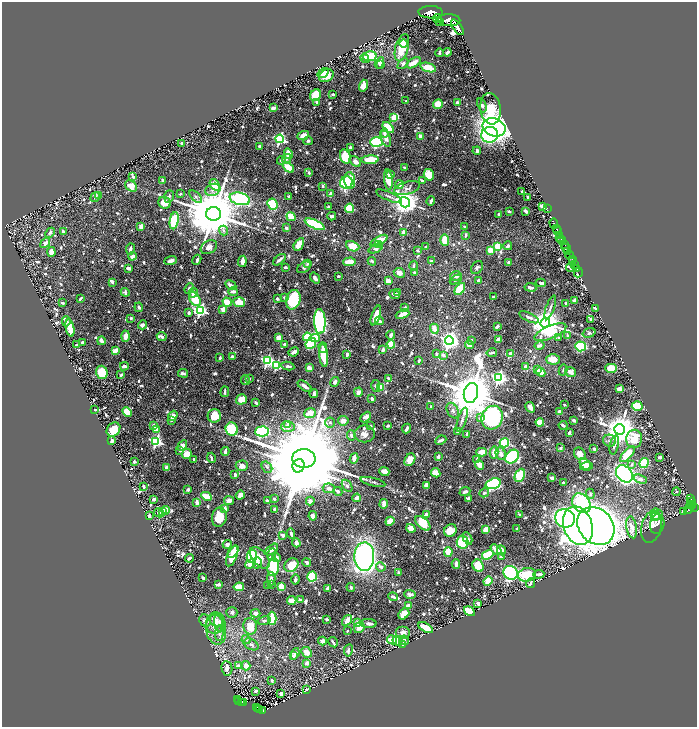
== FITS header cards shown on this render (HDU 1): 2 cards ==
NAXIS1  =                 1390
NAXIS2  =                 1450

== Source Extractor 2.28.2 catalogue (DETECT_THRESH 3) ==
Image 1390 x 1450 px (HDU 1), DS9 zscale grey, zoomed out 1/2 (1 PNG px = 2 x 2 image px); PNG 699 x 729 px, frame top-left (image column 2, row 1450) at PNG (2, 2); each listed source drawn as its Kron ellipse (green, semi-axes under 4 px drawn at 4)
Background 0.842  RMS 0.0075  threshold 0.0224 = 3 sigma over >= 5 px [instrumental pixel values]
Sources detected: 1223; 40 cannot appear on this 1/2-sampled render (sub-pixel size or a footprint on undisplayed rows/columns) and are neither listed nor drawn; of the other 1183, the 500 brightest by FLUX_AUTO listed and drawn (683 fainter detections omitted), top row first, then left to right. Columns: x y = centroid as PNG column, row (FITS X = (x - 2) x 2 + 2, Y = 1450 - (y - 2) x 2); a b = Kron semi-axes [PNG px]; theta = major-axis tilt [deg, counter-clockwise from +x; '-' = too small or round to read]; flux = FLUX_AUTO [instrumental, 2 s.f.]
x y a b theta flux
430 12 12 6 -1 6600
438 18 4 3 - 1600
449 20 11 6 -2 7700
439 21 3 2 - 1100
457 27 9 4 -53 3500
404 44 4 4 - 11
402 48 14 6 74 48
447 52 4 2 - 5.6
439 53 4 2 - 4
370 56 7 5 13 57
365 58 5 3 - 7.2
379 63 6 3 61 5.4
413 63 8 3 32 19
403 64 6 4 46 5.4
381 65 4 3 - 3.9
428 67 8 4 -19 44
323 73 6 3 33 12
326 76 8 6 29 21
363 86 6 4 72 17
333 94 3 2 - 4.4
316 95 6 5 - 46
406 101 2 2 - 5.1
317 102 4 2 - 3.7
457 103 3 3 - 4.6
438 104 5 4 - 20
482 105 7 3 -69 5.8
274 108 3 2 - 9.5
490 109 15 10 -82 81
394 118 3 3 - 27
494 127 12 9 -20 1000
388 128 7 3 -44 58
384 133 4 3 - 6.8
303 135 6 4 24 14
490 135 8 8 - 190
421 137 3 3 - 23
280 139 4 4 - 250
386 139 8 4 -69 10
308 141 4 4 - 3.1
376 142 6 5 - 200
182 143 2 2 - 4.1
259 146 2 2 - 4.5
350 147 3 3 - 3.2
477 151 4 2 - 4.9
288 154 5 3 - 24
345 157 7 5 -72 59
286 159 5 4 - 3.5
370 160 8 4 3 36
281 161 4 3 - 3.9
355 161 6 4 -38 8.8
288 167 6 3 -39 32
404 168 3 2 - 3.4
309 173 2 2 - 4.1
391 175 4 3 - 7.2
429 175 6 5 - 29
133 177 3 2 - 5.1
388 179 10 4 -84 29
163 180 4 3 - 3.8
350 180 8 5 -83 44
422 180 4 2 - 4.2
346 183 6 6 - 140
215 185 6 4 -53 37
399 185 4 4 - 9.1
131 186 6 5 - 21
323 186 3 2 - 6.2
407 188 13 6 15 8
213 190 8 5 24 7.1
522 192 2 2 - 4.2
180 194 3 2 - 3.2
331 194 4 3 - 10
99 195 4 3 - 3.9
169 196 6 4 72 4.4
289 196 3 2 - 3.3
389 196 14 3 -23 4.6
95 197 5 3 - 3.1
196 197 8 4 -44 3.3
528 197 3 2 - 5.3
240 199 10 6 -13 390
431 201 5 2 - 6.5
405 202 5 5 - 1900
164 203 6 5 - 22
273 204 6 5 - 93
542 206 4 2 - 15
328 207 2 2 - 5.6
349 208 5 4 - 84
547 209 2 1 - 13
509 211 3 2 - 3.1
526 211 4 2 - 4.3
213 214 7 7 - 15000
499 214 3 2 - 2.9
332 216 4 2 - 3.6
291 217 5 4 - 34
174 221 9 4 79 100
554 223 5 2 - 740
315 224 11 4 -24 120
141 227 3 2 - 14
464 227 2 2 - 3.8
286 228 3 3 - 4.2
556 228 2 2 - 790
63 231 4 3 - 3.9
224 231 5 4 - 3.2
558 231 2 2 - 470
50 233 5 4 - 4.6
404 233 3 2 - 31
466 235 4 3 - 4.2
560 235 3 2 - 87
560 237 3 1 - 140
562 239 4 2 - 520
445 240 6 4 -88 27
379 241 9 3 31 28
45 243 5 3 - 9.9
299 244 7 4 58 26
378 244 4 4 - 13
564 244 4 1 - 250
353 246 7 5 -23 25
498 246 4 3 - 38
508 246 4 3 - 7
209 247 9 6 32 8.9
426 247 4 2 - 3.8
375 248 7 4 23 8.5
130 249 6 3 80 4.8
566 249 5 2 - 300
490 250 3 2 - 38
418 251 3 2 - 3.6
51 252 5 4 - 11
568 252 2 1 - 320
569 254 4 2 - 1400
132 256 4 3 - 9.5
572 259 2 1 - 180
197 260 5 3 - 4.7
279 260 7 3 39 6.2
170 261 6 3 20 7.4
242 261 6 3 83 16
372 261 4 3 - 4
431 261 4 3 - 3
349 262 6 3 4 29
508 262 2 2 - 4.7
573 262 3 1 - 250
308 263 3 3 - 6.5
574 264 3 2 - 570
413 266 5 2 - 3.4
285 267 2 2 - 3.8
304 267 8 4 32 3.9
570 267 4 2 - 4.2
129 268 4 3 - 6.8
477 268 7 5 52 3.8
577 268 3 1 - 81
414 272 3 3 - 3
578 272 5 2 - 92
399 273 6 5 - 7.6
338 276 3 2 - 3.4
456 276 6 5 - 5.7
315 278 6 3 -53 5.8
456 280 6 3 30 3
478 280 4 2 - 5.3
388 281 3 3 - 18
112 282 3 2 - 3.8
541 283 5 3 - 3.9
231 285 6 3 -29 9.1
530 287 6 3 -8 7.1
189 289 5 3 - 5
460 289 7 4 55 68
125 292 4 4 - 5.5
233 292 5 3 - 10
398 292 3 2 - 4.6
193 293 5 3 - 9.7
395 294 5 2 - 7.1
284 297 4 3 - 3.4
493 297 3 2 - 3.9
80 298 4 2 - 3
195 299 7 5 -58 49
277 299 4 3 - 3.4
293 300 10 7 73 97
575 300 3 3 - 12
227 302 5 3 - 29
239 302 6 4 -20 25
62 303 4 3 - 3.5
566 303 3 2 - 4.9
139 307 5 3 - 4.6
550 307 12 3 70 4.7
405 308 2 2 - 12
595 308 3 2 - 6
223 309 3 3 - 19
200 310 4 4 - 310
189 313 3 3 - 5.1
403 314 7 3 21 13
376 315 10 3 71 33
529 317 11 4 -26 5
131 318 2 2 - 3
591 319 2 2 - 5.3
66 321 5 3 - 7.1
320 321 12 6 -88 260
379 321 4 3 - 5.1
545 323 5 4 - 3200
142 325 5 4 - 7.1
497 327 3 2 - 4.2
70 328 9 3 -79 46
434 329 5 3 - 18
550 332 17 6 22 72
589 333 6 4 17 3.6
391 335 4 2 - 7.6
568 335 4 3 - 3.1
126 336 5 3 - 15
162 337 5 3 - 5.6
279 337 4 4 - 10
307 337 4 4 - 61
315 338 5 4 - 19
559 338 4 4 - 3
449 340 4 4 - 790
471 340 2 2 - 4.1
499 340 3 3 - 13
101 341 4 3 - 10
82 342 2 2 - 3.9
311 343 6 5 - 88
285 344 3 2 - 4
391 344 4 4 - 33
76 345 3 2 - 3.2
469 345 4 3 - 12
539 345 5 3 - 5.9
580 346 5 5 - 110
323 347 5 3 - 6.7
383 350 3 3 - 7.4
115 351 4 3 - 11
294 352 5 3 - 8.2
492 353 5 2 - 4
347 354 3 2 - 6.8
436 354 4 2 - 3.1
511 354 4 3 - 13
324 355 11 4 -84 48
443 355 4 3 - 4.3
232 357 4 3 - 4.9
220 358 3 2 - 3.8
553 359 7 5 -2 19
419 360 3 2 - 3.5
267 361 4 4 - 240
276 365 4 3 - 150
124 366 4 3 - 7.4
288 366 6 3 -9 5.4
525 366 2 2 - 12
309 368 4 3 - 15
611 368 6 4 -1 41
537 370 3 3 - 12
563 370 5 3 - 3
102 372 7 5 -72 45
541 372 5 3 - 20
570 372 5 4 - 13
183 373 5 3 - 5.1
121 375 3 3 - 3.5
499 377 4 4 - 390
249 379 3 2 - 2.9
389 379 3 2 - 8.7
245 380 5 2 - 4.4
335 382 5 3 - 6.2
305 386 8 3 -36 7.4
376 386 6 3 -77 3.6
381 387 4 3 - 25
619 389 3 3 - 13
225 392 5 2 - 3.5
358 392 4 3 - 10
471 393 10 7 78 9900
314 394 4 3 - 4
241 399 5 5 - 20
372 399 3 2 - 5.8
256 403 3 2 - 6.6
564 405 3 2 - 2.9
431 406 3 2 - 2.9
637 406 5 4 - 59
530 407 6 3 -59 8.8
95 410 2 2 - 4.4
453 411 8 5 -61 6.2
127 412 5 4 - 28
559 412 4 3 - 8.8
310 413 5 5 - 19
173 416 5 4 - 14
214 416 7 6 - 22
366 417 6 4 47 6.4
481 418 4 3 - 8.9
492 418 12 10 65 260
171 420 3 3 - 3.1
462 420 13 4 72 5.1
574 420 4 3 - 5.7
343 421 5 5 - 11
540 422 4 3 - 30
330 423 5 5 - 3.6
288 424 4 3 - 3.8
563 425 4 2 - 3.8
154 426 3 3 - 6.1
370 426 2 2 - 4.1
388 426 3 3 - 4.2
288 427 7 5 -2 9.9
407 428 5 2 - 4.4
232 429 6 6 - 88
620 429 5 5 - 3900
113 430 8 6 51 27
156 430 4 3 - 23
262 431 7 5 2 260
457 432 3 2 - 2.9
569 433 4 2 - 4
364 434 10 8 1 9.4
351 435 5 4 - 4.6
467 435 4 2 - 3.9
634 439 9 8 - 56
112 440 3 2 - 4
441 440 6 2 25 5.2
156 441 4 4 - 240
609 441 6 6 - 4.9
504 443 5 4 - 110
614 445 10 3 76 4
182 446 6 4 62 11
561 448 4 3 - 3.3
594 449 3 2 - 6
180 450 3 3 - 4
225 452 4 2 - 7.9
482 452 5 4 - 21
494 452 6 3 78 18
187 454 5 5 - 16
501 454 6 5 - 9.8
580 454 7 5 -49 15
627 454 10 4 48 42
512 456 7 6 - 270
438 457 4 2 - 5.9
660 457 3 2 - 6.9
211 458 5 2 - 3.2
304 458 11 9 -3 53000
354 458 5 2 - 12
194 459 2 2 - 3.4
410 460 7 5 59 18
477 460 4 3 - 2.9
134 462 2 2 - 15
644 463 5 4 - 89
585 464 7 4 -46 26
632 464 4 3 - 3.9
480 465 5 3 - 14
242 466 6 5 - 7.4
298 466 7 6 - 11000
587 466 6 2 8 12
167 467 3 2 - 12
267 467 6 5 - 3.8
384 471 5 3 - 15
436 473 5 4 - 20
624 474 9 7 -46 490
235 475 4 2 - 4.7
520 475 7 4 65 73
552 478 3 2 - 9.6
640 479 7 4 -19 6.8
373 482 13 3 -14 4.1
563 483 3 2 - 3.5
493 484 8 5 17 240
347 486 7 4 -55 4.1
426 486 4 3 - 19
144 487 4 2 - 3.7
329 488 6 5 - 8.7
188 489 3 3 - 4.3
338 491 5 3 - 6
465 492 5 3 - 4.8
677 492 4 3 - 2.9
484 493 5 3 - 5.1
590 494 5 4 - 2.9
240 495 5 3 - 14
206 496 5 3 - 31
357 498 4 2 - 11
468 498 3 2 - 6.3
154 499 3 2 - 9.1
274 499 3 3 - 3
690 499 2 2 - 74
229 501 5 4 - 7
267 501 4 3 - 5.4
310 501 4 3 - 6.8
692 501 2 1 - 46
197 502 4 2 - 10
581 503 10 8 -50 170
384 504 5 3 - 8.4
690 504 2 1 - 64
693 505 3 2 - 320
694 507 3 2 - 290
225 509 4 3 - 10
275 509 4 3 - 6.7
689 509 6 3 51 100
166 510 4 3 - 31
163 512 4 3 - 7.5
683 512 3 3 - 6.6
159 513 5 3 - 8.2
520 514 4 2 - 3.6
656 514 6 6 - 15
426 515 3 3 - 11
149 516 4 2 - 4.3
313 516 5 4 - 7
219 517 10 7 79 44
655 517 3 3 - 4.8
565 518 10 9 - 290
390 521 5 4 - 18
423 523 9 5 -42 49
657 524 10 7 80 9.8
578 526 20 14 -71 1600
596 526 20 17 -48 1700
632 527 11 5 -81 18
652 527 16 10 75 15
411 528 5 4 - 12
486 529 3 3 - 35
517 529 3 2 - 3
450 530 7 6 - 16
291 533 5 3 - 4.6
283 535 4 3 - 11
468 538 6 3 -64 5.1
462 542 6 6 - 94
296 543 4 3 - 8.1
227 544 4 4 - 4.3
496 549 6 3 -41 15
272 550 7 4 38 14
501 550 5 3 - 15
233 551 7 2 50 10
448 552 5 4 - 30
271 554 6 4 70 4.4
488 555 6 4 32 56
232 556 11 5 67 44
252 556 7 5 81 110
276 557 5 3 - 6.9
364 557 14 10 88 580
502 557 4 3 - 8.2
189 558 4 2 - 5.2
260 558 13 7 -50 19
307 562 5 2 - 5.1
257 563 6 3 83 6.8
250 564 5 3 - 14
456 564 5 3 - 10
291 565 7 6 - 35
478 566 6 5 - 54
273 567 9 5 82 130
381 567 5 4 - 6
399 573 3 3 - 3.5
511 573 7 6 - 410
539 574 5 3 - 6
527 575 9 6 15 50
312 576 5 5 - 120
203 578 4 2 - 4.3
271 579 6 3 -88 5.3
295 580 5 3 - 3.6
488 581 5 4 - 38
531 583 5 3 - 5.1
219 584 3 3 - 3.4
268 585 3 2 - 3.3
271 585 4 3 - 3.5
239 587 5 3 - 40
281 587 3 2 - 51
351 587 4 3 - 3.1
328 588 3 3 - 11
410 595 5 4 - 6.7
393 597 5 2 - 4.5
292 600 4 3 - 20
300 600 3 2 - 3.6
478 603 3 3 - 7.3
409 605 4 3 - 14
469 611 6 3 -33 59
232 612 5 5 - 4.4
255 613 5 4 - 7.6
404 614 6 4 42 18
272 618 6 3 -89 72
327 619 3 2 - 2.9
216 620 7 6 - 7.4
264 620 7 4 15 3.3
347 620 6 3 56 13
205 621 6 5 - 8.5
220 622 9 5 -83 7.5
215 623 11 9 84 20
358 623 3 3 - 22
368 623 8 4 -2 4.6
250 626 8 7 - 25
359 628 6 5 - 11
426 628 8 3 -30 44
216 630 15 10 -78 20
347 631 2 2 - 3.1
403 632 7 6 - 6.7
219 633 7 4 88 4.8
246 640 4 4 - 3.2
392 640 5 3 - 26
404 640 5 3 - 3.9
322 641 4 3 - 6.9
397 641 5 3 - 9.6
333 642 5 2 - 5.5
251 644 8 5 -28 4.4
403 644 3 2 - 4.5
348 650 6 3 80 4.6
306 652 5 4 - 17
295 654 6 4 70 5.2
293 656 3 3 - 3.2
307 663 4 3 - 8.1
238 666 4 3 - 4.1
246 666 4 4 - 14
227 668 7 5 -83 6.9
272 680 3 2 - 2.9
306 690 3 2 - 3.9
256 691 3 3 - 3.1
281 693 3 3 - 8.5
238 700 4 2 - 73
239 701 2 1 - 30
241 702 3 2 - 68
243 703 3 3 - 84
257 707 4 1 - 59
258 709 3 2 - 83
260 710 2 2 - 63
262 711 3 2 - 61
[683 fainter detections neither listed nor drawn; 40 sub-pixel or undisplayed-footprint detections neither listed nor drawn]